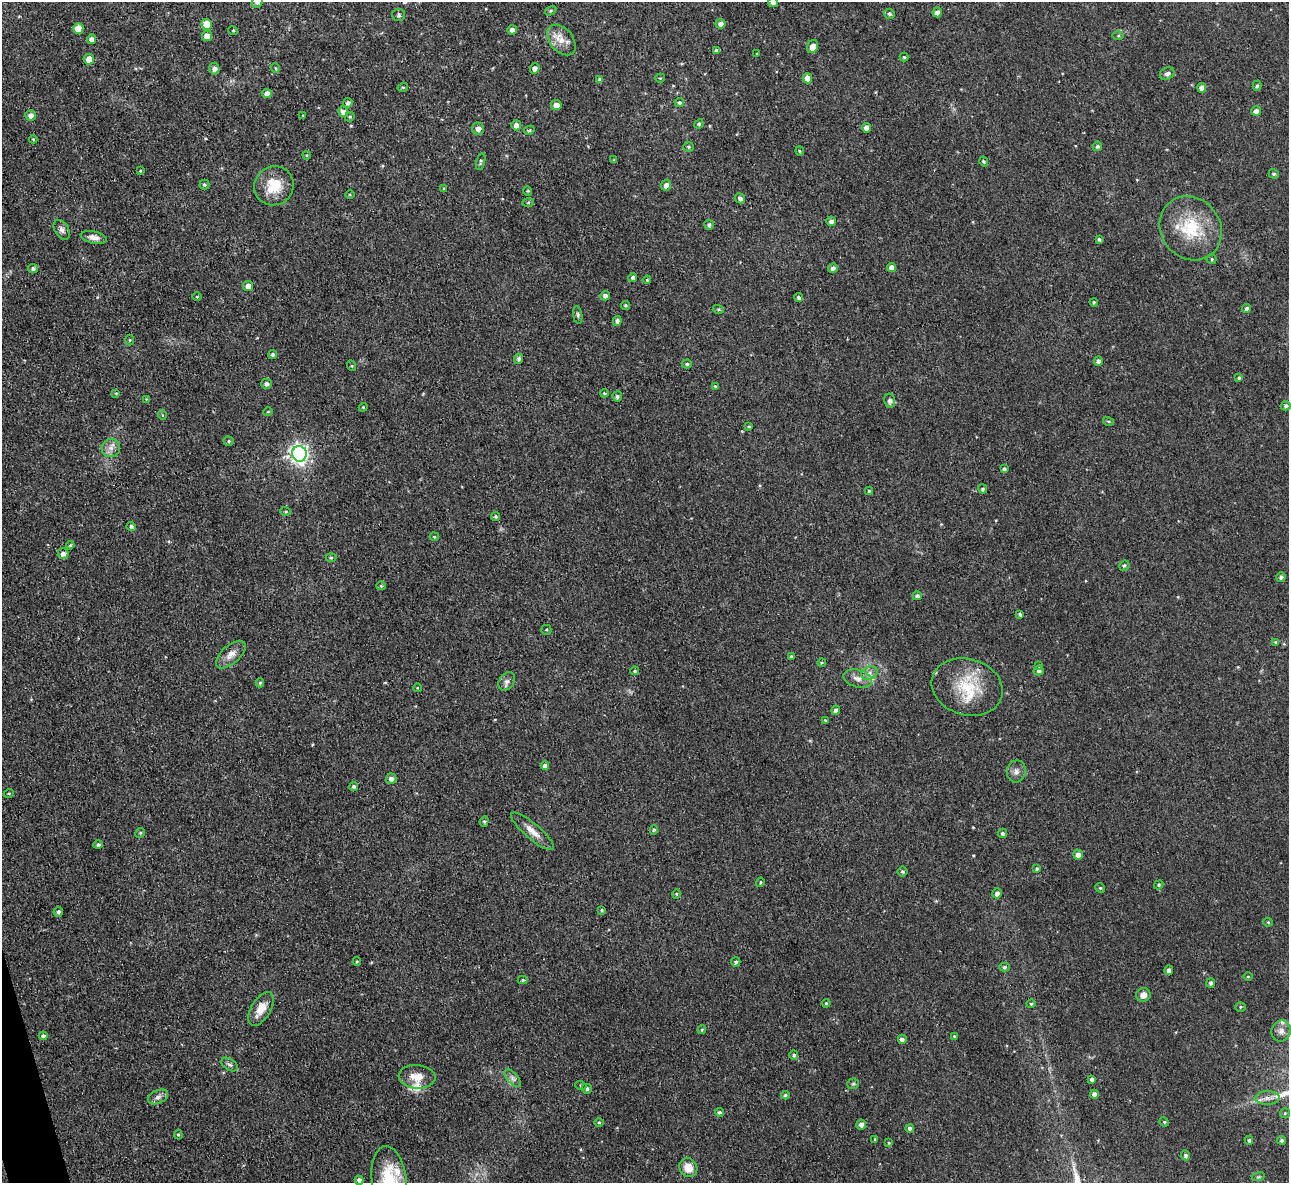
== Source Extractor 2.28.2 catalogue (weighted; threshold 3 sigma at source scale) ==
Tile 7 of 4 x 4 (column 3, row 2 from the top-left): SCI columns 2573-3859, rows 2504-3684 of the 5145 x 5129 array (HDU 1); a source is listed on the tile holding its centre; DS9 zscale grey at full resolution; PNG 1291 x 1185 px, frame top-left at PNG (2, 2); each listed source drawn as its Kron ellipse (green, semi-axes under 4 px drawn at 4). Shown black and unused: <1% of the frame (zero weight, under 3 of 4 exposures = <1% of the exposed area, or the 3 px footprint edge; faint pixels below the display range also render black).
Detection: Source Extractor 2.28.2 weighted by HDU 2 'WHT'; one run over the whole footprint, this tile lists its part. Background 0.0486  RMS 0.0073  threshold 0.033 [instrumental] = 3 sigma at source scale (4.5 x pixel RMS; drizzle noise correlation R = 1.50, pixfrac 1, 0.05/0.05 arcsec/px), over >= 5 px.
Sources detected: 211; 6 inside a brighter listed object's ellipse — not listed separately; the other 205 listed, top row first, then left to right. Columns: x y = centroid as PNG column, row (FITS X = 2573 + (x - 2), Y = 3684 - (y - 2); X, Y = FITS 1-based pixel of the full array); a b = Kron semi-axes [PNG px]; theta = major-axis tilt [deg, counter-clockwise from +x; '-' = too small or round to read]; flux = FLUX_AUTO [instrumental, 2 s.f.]
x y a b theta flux
257 2 6 5 - 1.9
773 2 5 5 - 3
550 11 6 4 32 0.95
937 12 5 4 - 4
889 14 5 5 - 1.4
399 15 6 6 - 1.4
207 24 5 5 - 13
720 24 5 4 - 3.4
78 28 5 5 - 13
233 30 5 3 - 0.62
512 30 4 4 - 2.9
207 36 5 5 - 5.9
1118 36 6 4 0 1
92 39 5 4 - 3.7
561 40 17 11 -50 8.9
813 47 7 5 64 5.4
717 50 4 3 - 2
757 54 2 2 - 0.56
904 57 4 4 - 0.83
89 59 5 5 - 7.8
275 68 5 3 - 0.63
535 68 5 4 - 3.1
214 69 6 5 - 2.5
1167 74 7 6 - 2.2
660 78 5 4 - 0.83
807 78 5 4 - 7.6
600 80 4 4 - 2
1257 86 5 4 - 1.1
403 87 5 3 - 0.68
1202 88 5 4 - 5.2
267 93 4 4 - 4.9
679 102 5 4 - 1.5
348 103 5 4 - 2
556 105 5 5 - 5.1
1256 111 5 5 - 4.7
343 112 5 5 - 4
31 115 5 5 - 3.3
303 115 3 3 - 0.54
350 117 5 4 - 0.82
699 124 5 4 - 0.93
516 125 5 5 - 4.4
867 128 4 4 - 5.8
478 129 6 5 - 4.1
529 130 5 4 - 0.89
33 139 4 4 - 0.73
1097 146 5 4 - 1.7
688 147 5 5 - 1.1
800 151 4 4 - 0.81
307 155 4 4 - 0.74
614 160 4 4 - 0.74
481 162 9 4 74 1.5
984 162 5 3 - 0.93
140 171 4 3 - 0.7
1274 174 5 4 - 1.2
204 184 5 5 - 1.1
666 185 5 5 - 3.7
274 186 20 19 - 19
444 189 4 3 - 0.82
528 191 4 4 - 0.84
350 194 4 3 - 0.65
740 198 5 5 - 2.9
528 202 6 4 2 0.83
831 221 4 4 - 2.7
709 225 5 4 - 1.7
1191 228 33 29 -52 36
62 230 11 7 -57 2.8
94 237 13 6 -12 4.3
1099 239 4 3 - 1.2
1212 259 5 4 - 0.86
891 267 4 4 - 5.2
33 268 5 4 - 1.6
833 268 5 4 - 2.3
633 278 4 4 - 2
647 280 4 3 - 0.72
248 286 5 5 - 5.1
605 296 5 4 - 2.7
197 297 4 3 - 0.55
798 297 5 4 - 1.6
1094 302 4 4 - 0.82
625 305 4 4 - 1.1
1247 308 4 4 - 1.9
718 309 6 3 -17 0.91
578 315 9 4 -83 1.3
617 321 5 4 - 2.3
130 340 5 3 - 0.74
273 355 5 4 - 1.5
519 359 5 4 - 1.9
1098 361 5 4 - 2.1
687 364 5 4 - 1.3
352 366 5 3 - 0.78
1239 378 4 4 - 1.1
266 384 5 5 - 2.3
715 386 4 3 - 0.84
116 393 4 4 - 0.67
604 393 4 4 - 0.79
617 396 5 5 - 1.3
146 399 3 3 - 0.56
890 401 7 5 -79 2.8
1286 406 5 4 - 1.7
363 407 4 4 - 0.83
268 412 5 3 - 0.57
162 415 5 3 - 0.66
1108 421 5 3 - 0.85
749 427 4 4 - 0.95
229 441 5 4 - 1
111 448 9 9 - 4.5
299 454 8 7 - 310
1004 469 4 4 - 1.5
983 489 4 4 - 1.3
869 491 4 4 - 0.79
286 511 5 3 - 0.85
496 517 4 4 - 1.1
131 527 5 4 - 2
434 537 5 4 - 0.87
70 545 4 3 - 0.77
63 553 5 5 - 3
331 558 5 3 - 0.78
1124 566 5 5 - 1.3
1281 577 5 4 - 1.9
381 586 4 4 - 0.74
917 596 5 4 - 2
1020 614 4 3 - 1.3
546 630 5 5 - 0.97
1276 642 4 4 - 1.1
231 654 18 9 42 6.3
791 656 4 3 - 0.72
822 663 4 3 - 0.79
1039 666 4 4 - 0.65
635 671 4 4 - 1.2
1039 671 5 4 - 1.9
869 673 8 6 24 3.1
858 679 15 8 -14 5.6
507 681 10 7 57 2.7
260 683 4 4 - 1.1
967 687 36 28 -16 34
417 688 4 3 - 0.6
836 710 4 4 - 2.1
825 720 3 2 - 0.71
545 766 4 4 - 3
1016 771 11 9 78 3.8
391 779 5 5 - 2.8
354 787 4 4 - 1.7
9 793 5 3 - 0.66
484 821 5 4 - 1.1
654 830 5 4 - 0.99
532 831 27 7 -40 7.4
140 833 5 4 - 0.85
1002 833 4 4 - 1.5
98 844 4 4 - 1.4
1078 855 5 5 - 3.7
1037 869 4 3 - 1.2
903 872 5 5 - 1.2
760 882 5 3 - 0.84
1159 885 5 4 - 1.1
1100 888 5 4 - 0.95
997 893 5 4 - 2.9
676 894 4 4 - 0.9
602 910 4 4 - 0.85
58 912 5 4 - 1.3
1268 922 5 4 - 0.76
357 962 4 3 - 0.87
736 962 4 4 - 1.4
1005 967 5 4 - 1.4
1169 970 4 4 - 2.8
1248 977 5 3 - 0.68
523 980 5 4 - 0.91
1211 983 4 4 - 1.9
1143 995 7 6 - 5.1
826 1003 4 3 - 0.76
1031 1004 4 4 - 0.97
1240 1007 5 4 - 1
261 1009 18 9 59 11
702 1030 4 3 - 0.89
1281 1031 10 9 - 4
43 1036 4 4 - 2.2
954 1036 4 3 - 0.58
902 1040 5 5 - 2.4
794 1055 4 4 - 1.7
230 1065 9 5 -34 2
417 1077 18 12 -5 9.4
513 1078 11 5 -49 2.6
1092 1079 4 3 - 1.5
853 1084 6 5 - 1.2
581 1086 5 3 - 0.91
587 1089 5 5 - 1.7
1094 1094 4 4 - 2.8
785 1095 4 4 - 1.1
158 1097 10 6 23 3.1
1267 1098 12 6 1 4.4
719 1112 4 4 - 1.3
1285 1113 5 5 - 1
599 1122 5 3 - 0.73
1164 1122 5 4 - 0.86
861 1125 5 5 - 3.4
910 1128 4 4 - 1.8
178 1135 5 4 - 0.9
875 1140 4 3 - 0.81
1249 1140 4 4 - 1.2
1282 1140 4 4 - 1.5
889 1143 4 4 - 0.76
1185 1155 5 4 - 1.9
688 1168 10 8 -51 8.9
1258 1177 6 4 18 1.1
359 1180 4 4 - 2.4
389 1180 34 17 -83 32
Isophote crosses this tile's border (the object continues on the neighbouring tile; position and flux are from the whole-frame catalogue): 3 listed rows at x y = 257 2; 773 2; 389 1180